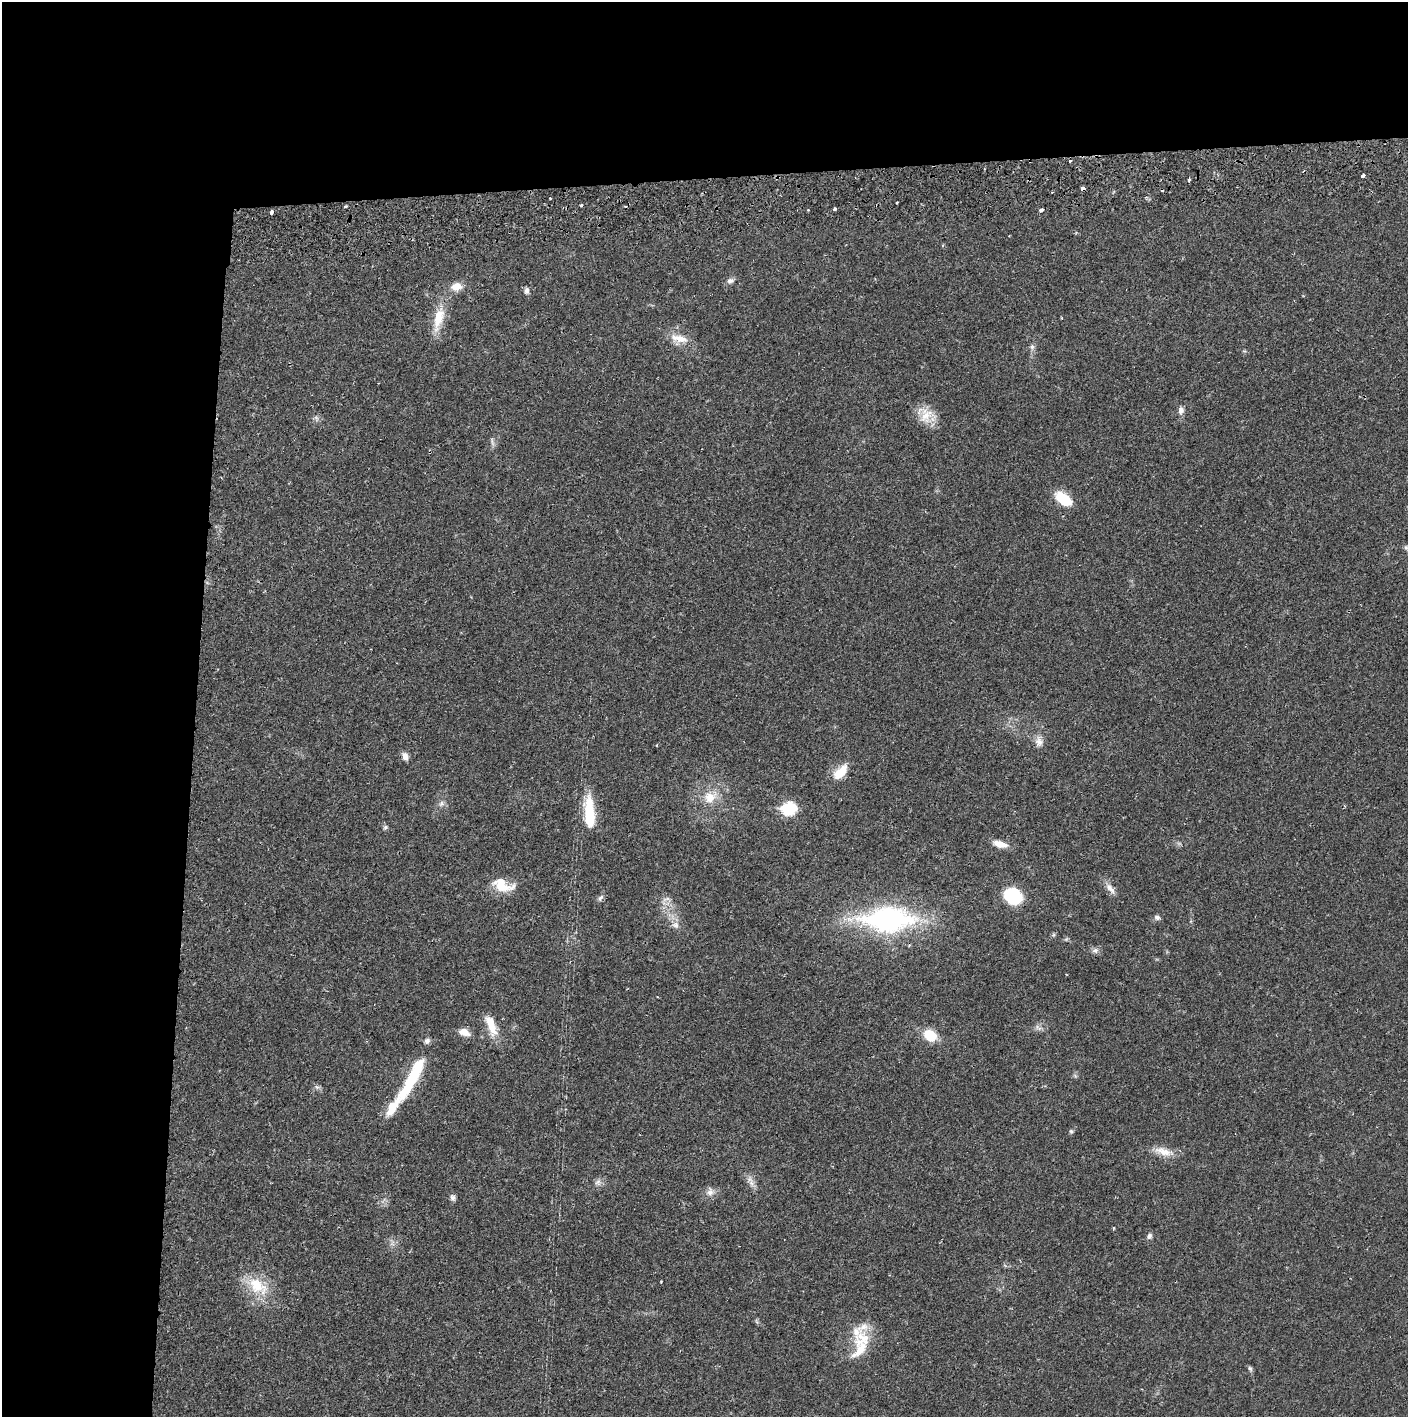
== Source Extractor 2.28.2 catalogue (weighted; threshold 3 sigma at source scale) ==
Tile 1 of 3 x 3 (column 1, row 1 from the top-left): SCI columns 4-1409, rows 2886-4300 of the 4229 x 4358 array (HDU 1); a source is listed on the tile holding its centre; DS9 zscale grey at full resolution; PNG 1410 x 1419 px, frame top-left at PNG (2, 2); no overlay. Shown black and unused: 24% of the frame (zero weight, under 2 of 3 exposures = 3% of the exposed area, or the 3 px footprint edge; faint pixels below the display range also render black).
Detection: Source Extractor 2.28.2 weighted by HDU 2 'WHT'; one run over the whole footprint, this tile lists its part. Background 0.0217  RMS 0.0035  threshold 0.0158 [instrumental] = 3 sigma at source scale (4.5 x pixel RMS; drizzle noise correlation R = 1.50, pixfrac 1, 0.05/0.05 arcsec/px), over >= 5 px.
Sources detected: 66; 1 inside a brighter object's white glare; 4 cosmic-ray / hot-pixel residue — not listed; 3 inside a brighter listed object's ellipse — not listed separately; the other 58 listed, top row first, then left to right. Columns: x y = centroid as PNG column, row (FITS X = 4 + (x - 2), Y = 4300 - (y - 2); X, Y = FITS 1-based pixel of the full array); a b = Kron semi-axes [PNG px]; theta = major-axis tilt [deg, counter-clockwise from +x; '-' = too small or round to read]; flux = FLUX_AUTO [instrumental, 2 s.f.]
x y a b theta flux
1070 161 3 3 - 0.85
1363 175 4 3 - 1
1189 180 4 3 - 1.3
1083 188 4 3 - 1.8
581 205 3 3 - 1.1
346 206 4 3 - 0.37
835 209 3 3 - 0.57
808 210 3 3 - 0.45
1041 210 4 3 - 1.7
271 212 4 3 - 1.8
730 281 10 7 15 1.3
456 287 14 11 7 3.7
526 291 9 6 88 1.1
438 319 38 13 76 8.7
679 339 25 13 -10 5.6
1032 347 9 6 -90 1.1
1181 410 10 7 77 1.5
926 415 23 18 -89 6.6
316 418 9 5 -60 0.94
492 442 11 5 -78 1
1063 499 21 11 -36 8.8
1039 742 15 11 -85 2.5
405 756 11 7 -68 1.9
840 772 19 10 46 6.8
710 797 20 16 31 6.9
441 804 8 6 68 1.1
789 808 7 7 - 41
589 813 34 10 -86 15
385 827 6 6 - 0.69
1000 844 20 8 -17 3.5
502 885 29 14 -18 7.8
1110 889 18 7 -50 2.5
1013 896 16 14 -36 20
600 898 10 5 55 1
666 899 13 5 9 1.3
1157 917 7 6 - 1
887 919 55 25 0 69
675 925 10 9 - 2
1053 935 6 4 71 0.51
1095 950 8 8 - 1.2
491 1025 29 10 -69 6.6
464 1032 12 7 -20 3.3
930 1035 15 12 -33 7.9
427 1041 8 7 - 1.1
412 1079 36 14 62 13
317 1087 7 6 - 0.91
1071 1131 6 5 - 0.6
1164 1151 28 10 -17 4.8
598 1182 10 8 74 1.5
751 1183 13 7 -81 2
710 1192 13 10 25 2.2
453 1197 8 7 - 1.1
1113 1228 3 3 - 0.57
1149 1236 8 6 59 1.1
661 1281 2 2 - 0.27
257 1286 33 19 -35 12
860 1348 37 22 73 12
1250 1368 8 5 -62 0.7
Overlapping masked pixels (flux is a lower limit): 1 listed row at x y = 1083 188